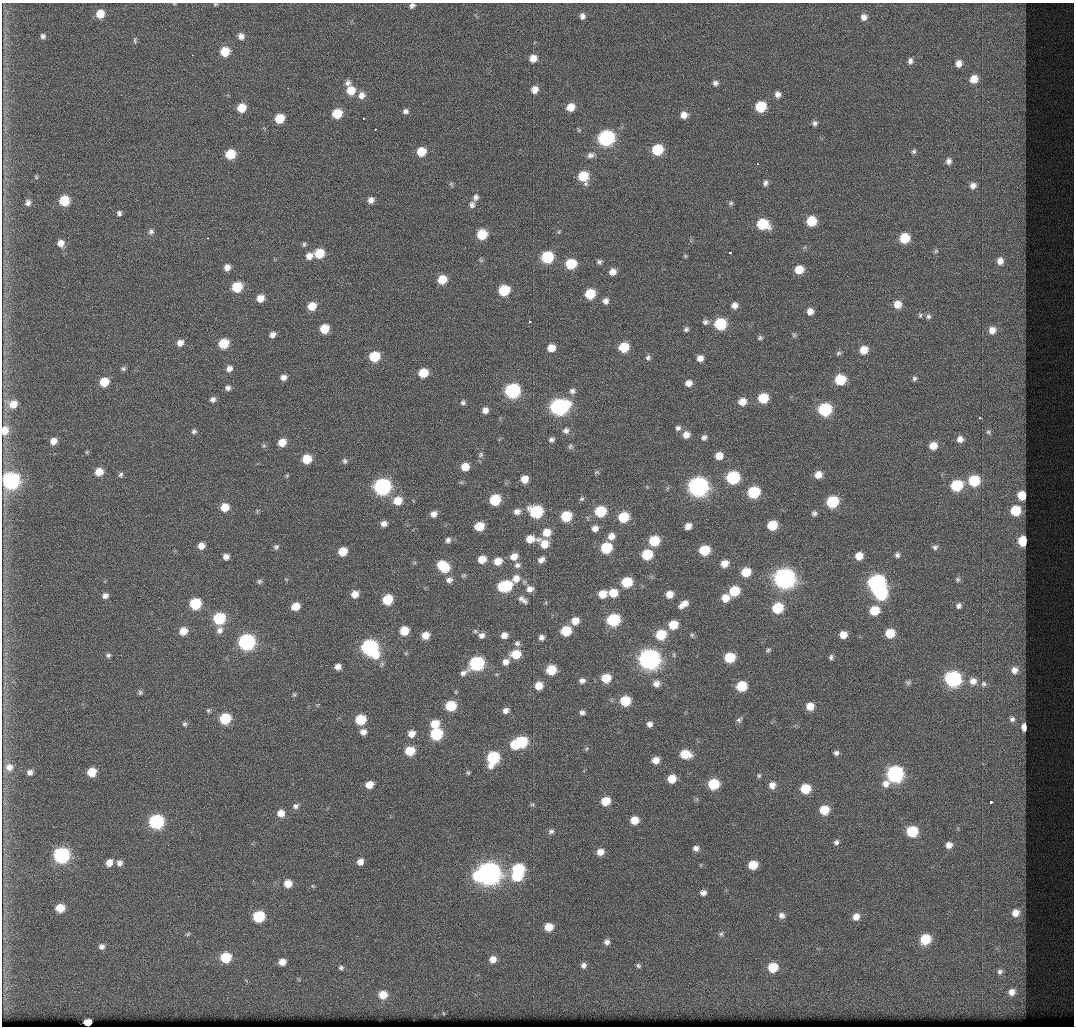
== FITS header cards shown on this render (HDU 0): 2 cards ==
NAXIS1  =                 1072 / Axis length
NAXIS2  =                 1024 / Axis length

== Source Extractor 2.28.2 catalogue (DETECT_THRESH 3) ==
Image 1072 x 1024 px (HDU 0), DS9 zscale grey, 1 PNG px = 1 image px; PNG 1076 x 1028 px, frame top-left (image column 1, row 1024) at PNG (2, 3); no overlay
Background 458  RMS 5.4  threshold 16.1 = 3 sigma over >= 5 px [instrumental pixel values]
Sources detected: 352; all 352 listed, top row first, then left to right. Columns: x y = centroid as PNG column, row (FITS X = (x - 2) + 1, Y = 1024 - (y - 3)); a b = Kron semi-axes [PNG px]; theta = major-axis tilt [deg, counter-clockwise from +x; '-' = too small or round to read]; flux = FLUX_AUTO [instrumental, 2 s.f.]
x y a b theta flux
174 4 4 3 - 290
215 4 5 4 - 460
412 6 5 4 - 1000
100 14 8 7 - 5500
582 16 8 7 - 1800
864 17 8 8 - 2300
43 36 5 5 - 960
241 36 8 7 - 1800
135 40 9 5 -89 730
225 52 8 7 - 9000
192 55 2 2 - 2700
533 58 8 8 - 4100
910 61 8 6 87 1500
958 64 7 6 - 2400
974 79 7 7 - 4500
348 83 7 6 - 1300
715 83 8 6 -11 1300
535 89 8 8 - 3400
351 90 8 8 - 6300
778 94 8 7 - 1900
362 95 8 8 - 2300
570 107 8 7 - 4900
761 107 8 7 - 15000
241 108 7 7 - 7600
406 111 6 5 - 1200
337 113 7 7 - 9800
684 115 7 6 - 2700
279 118 7 7 - 8700
363 118 3 3 - 1300
815 123 7 6 - 1200
375 129 2 2 - 1400
579 130 6 4 -73 410
606 138 8 8 - 86000
657 150 7 7 - 17000
421 151 8 7 - 8000
914 151 7 6 - 870
230 154 7 7 - 11000
591 155 9 7 16 1400
948 161 8 7 - 1500
757 164 3 2 - 420
583 176 8 7 - 12000
36 177 7 4 -46 410
765 183 8 6 70 1000
451 184 8 5 -61 560
973 185 6 6 - 1800
476 197 9 7 71 1500
371 200 6 5 - 1800
64 201 7 7 - 13000
28 203 7 6 - 1400
731 203 7 5 16 610
472 205 9 8 - 1500
119 213 6 5 - 1000
811 221 7 7 - 11000
762 224 9 7 -18 16000
151 231 8 7 - 1200
482 234 7 7 - 12000
207 238 3 2 - 800
904 238 7 7 - 10000
61 243 8 7 - 2700
304 244 6 5 - 640
936 251 6 4 45 530
319 253 8 7 - 10000
730 253 3 3 - 1200
309 256 8 7 - 2700
685 256 5 4 - 410
547 257 8 7 - 24000
481 260 6 4 -18 510
1000 261 9 8 - 2700
599 262 6 5 - 920
571 264 8 7 - 15000
227 267 7 7 - 2400
799 270 7 6 - 6600
612 272 6 6 - 2700
442 280 7 7 - 7300
237 287 8 7 - 13000
504 290 7 7 - 17000
590 294 7 7 - 12000
260 298 7 7 - 4000
606 301 7 7 - 1700
897 304 8 7 - 3900
735 305 6 6 - 2000
312 306 8 7 - 5900
810 311 6 6 - 2500
920 315 6 5 - 540
928 316 7 6 - 950
530 321 3 3 - 1700
705 322 7 6 - 1200
720 324 8 7 - 23000
324 329 7 7 - 7500
686 329 6 5 - 780
992 330 8 8 - 3100
272 335 8 6 34 1800
794 335 6 6 - 570
760 338 5 4 - 660
180 343 8 7 - 2600
224 344 8 7 - 11000
624 347 7 7 - 12000
551 348 7 6 - 4200
864 350 8 7 - 4700
838 353 7 5 5 690
374 356 7 7 - 13000
648 358 6 5 - 910
700 358 6 6 - 2300
229 368 8 7 - 2000
123 369 7 6 - 870
423 373 7 6 - 9300
283 377 7 6 - 1900
914 378 6 5 - 710
840 380 7 7 - 16000
104 382 8 7 - 8400
689 383 6 6 - 2500
228 388 7 7 - 1300
512 391 8 8 - 61000
572 391 8 7 - 1400
763 398 7 7 - 12000
213 399 7 7 - 1400
742 402 8 7 - 3800
463 403 6 5 - 870
13 404 10 9 - 4900
559 407 10 8 19 110000
825 409 8 7 - 37000
485 410 6 6 - 2100
979 418 3 2 - 1400
678 428 7 6 - 1100
5 430 9 7 78 4500
194 431 6 6 - 930
566 431 9 8 - 1600
988 432 5 5 - 620
686 435 8 7 - 2800
704 437 7 6 - 1200
960 439 6 6 - 2100
551 440 6 5 - 1100
53 441 7 7 - 2900
282 442 8 7 - 4800
264 445 6 5 - 650
570 446 8 5 73 750
933 446 7 6 - 4300
87 452 5 5 - 470
481 455 8 6 52 910
719 456 7 7 - 3900
307 459 7 7 - 8500
345 461 7 6 - 910
465 467 7 7 - 5200
99 472 8 7 - 4900
596 472 8 5 7 630
120 475 7 6 - 980
287 475 5 5 - 420
818 475 7 7 - 3600
733 478 8 7 - 35000
524 479 7 7 - 4200
11 480 9 8 - 100000
974 481 8 7 - 18000
956 485 8 7 - 19000
382 486 9 8 - 100000
698 486 9 9 - 180000
754 492 8 7 - 25000
1021 495 8 7 - 6800
582 499 6 6 - 690
495 500 8 7 - 16000
398 501 9 8 - 6200
832 502 8 7 - 24000
225 507 8 7 - 5900
536 511 8 8 - 34000
600 511 8 7 - 18000
1015 511 9 8 - 14000
517 512 9 8 - 2300
814 513 6 6 - 970
433 514 8 7 - 2300
566 516 7 7 - 15000
623 517 8 7 - 14000
384 524 7 7 - 2000
772 525 7 7 - 11000
479 526 8 7 - 8100
688 526 6 6 - 2600
595 528 7 7 - 2200
547 532 9 8 - 5100
611 536 8 7 - 2900
530 539 13 7 -1 5600
448 540 8 7 - 1400
654 541 7 7 - 14000
1023 541 7 6 - 12000
544 544 9 8 - 5900
201 546 7 7 - 2900
276 547 8 6 44 970
935 547 7 6 - 920
606 548 8 7 - 18000
704 550 7 7 - 14000
343 551 7 7 - 6600
647 555 7 7 - 15000
897 555 6 5 - 990
514 556 9 7 33 3600
859 556 6 6 - 4400
226 557 7 7 - 1900
482 559 8 7 - 5300
541 560 8 6 40 2000
498 561 9 8 - 4800
724 563 7 6 - 3700
517 565 9 8 - 1500
443 567 11 8 -41 15000
746 572 7 7 - 8700
463 575 7 6 - 700
784 578 9 9 - 230000
286 579 6 3 -18 410
516 579 10 9 - 3500
958 579 6 6 - 640
449 580 9 8 - 1900
259 581 7 6 - 860
627 582 7 7 - 15000
876 583 9 8 - 92000
505 586 11 7 12 26000
530 589 8 8 - 2400
879 590 13 8 -64 56000
734 591 7 7 - 13000
613 593 8 7 - 7000
355 594 8 7 - 3500
602 594 8 7 - 5300
669 594 6 6 - 3800
105 596 7 6 - 1700
725 598 8 7 - 4200
387 600 7 7 - 13000
523 600 13 6 -36 1800
195 604 8 7 - 19000
683 604 10 5 33 2900
295 606 8 6 26 5500
959 606 6 5 - 1100
777 608 7 7 - 16000
874 611 8 7 - 9500
219 618 8 7 - 24000
613 620 8 7 - 31000
575 621 7 7 - 4000
673 625 8 7 - 8200
220 630 10 8 65 2100
183 631 9 8 - 4600
404 631 8 7 - 7400
475 631 7 5 -27 700
566 631 7 7 - 13000
890 633 7 7 - 9100
425 635 7 7 - 4200
482 635 8 7 - 1600
504 635 6 6 - 2300
661 635 8 7 - 14000
692 635 6 5 - 590
843 635 6 6 - 4100
541 637 6 5 - 1500
247 642 9 8 - 90000
517 643 7 7 - 1100
370 647 11 8 -49 89000
768 650 6 4 20 610
516 654 9 7 7 8100
108 655 7 6 - 920
831 657 6 5 - 880
729 658 7 7 - 14000
649 659 9 9 - 220000
506 662 8 7 - 2100
476 664 11 8 34 54000
338 667 6 6 - 2200
551 670 7 7 - 11000
1014 670 11 11 - 3800
606 678 7 7 - 8100
953 679 8 8 - 84000
582 681 6 6 - 1400
973 681 8 8 - 2700
908 683 7 6 - 750
656 684 8 7 - 2200
984 684 8 6 60 940
539 686 7 7 - 5100
741 686 7 7 - 12000
140 692 6 6 - 840
294 694 6 5 - 520
625 701 7 7 - 13000
450 706 7 7 - 14000
810 706 7 7 - 4400
208 710 6 5 - 640
506 710 6 5 - 1600
582 712 5 4 - 1100
225 719 8 7 - 17000
1012 719 9 9 - 2000
360 720 8 7 - 13000
739 720 7 5 27 780
185 724 7 6 - 860
435 724 8 7 - 6800
649 724 6 6 - 1500
1024 727 7 4 -89 3200
363 732 8 7 - 2100
411 734 7 7 - 3200
436 734 8 7 - 26000
521 742 8 7 - 23000
515 745 7 6 - 9300
586 749 6 3 70 440
410 751 7 7 - 9400
836 753 5 5 - 990
685 754 8 6 -6 8500
493 758 10 8 72 28000
656 760 6 6 - 3200
9 767 11 10 - 3300
30 772 7 7 - 1700
92 772 7 7 - 7500
468 773 6 4 -62 480
895 774 9 8 - 81000
759 775 6 4 74 570
672 779 7 6 - 6100
713 784 7 7 - 16000
886 784 9 9 - 2700
369 785 7 6 - 4000
772 785 8 7 - 2500
805 789 7 7 - 11000
605 801 7 6 - 7500
991 802 3 2 - 2700
532 805 6 4 1 470
295 806 8 7 - 1300
824 810 7 7 - 9300
281 813 8 8 - 3300
634 820 7 6 - 5200
156 822 8 8 - 55000
551 831 7 5 24 920
912 831 7 7 - 18000
836 842 6 6 - 1000
949 845 6 6 - 2200
696 848 8 7 - 1700
600 852 6 6 - 2700
61 855 8 8 - 80000
360 862 6 5 - 2300
109 863 7 6 - 2900
119 863 7 7 - 1500
753 865 7 7 - 7900
518 870 8 8 - 27000
488 873 12 9 14 350000
517 876 8 7 - 15000
288 883 7 7 - 4600
703 893 8 7 - 1800
60 908 7 6 - 5900
1015 913 11 10 - 4200
781 915 8 8 - 1800
259 917 8 7 - 22000
856 917 8 7 - 3000
548 927 7 6 - 5600
188 934 6 4 45 500
721 934 8 6 74 950
925 939 8 7 - 14000
607 942 7 6 - 1400
102 947 7 6 - 1400
226 957 7 7 - 14000
493 959 7 7 - 3000
282 962 6 6 - 3000
584 965 7 6 - 1400
638 966 6 6 - 740
773 967 8 7 - 11000
341 968 6 5 - 740
1000 972 8 7 - 1200
1012 992 10 9 - 2800
383 995 8 7 - 5700
87 1023 6 5 - 5200
At the frame edge (FLAGS 8, measured only in part): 6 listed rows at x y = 174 4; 215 4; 412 6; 5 430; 11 480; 87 1023